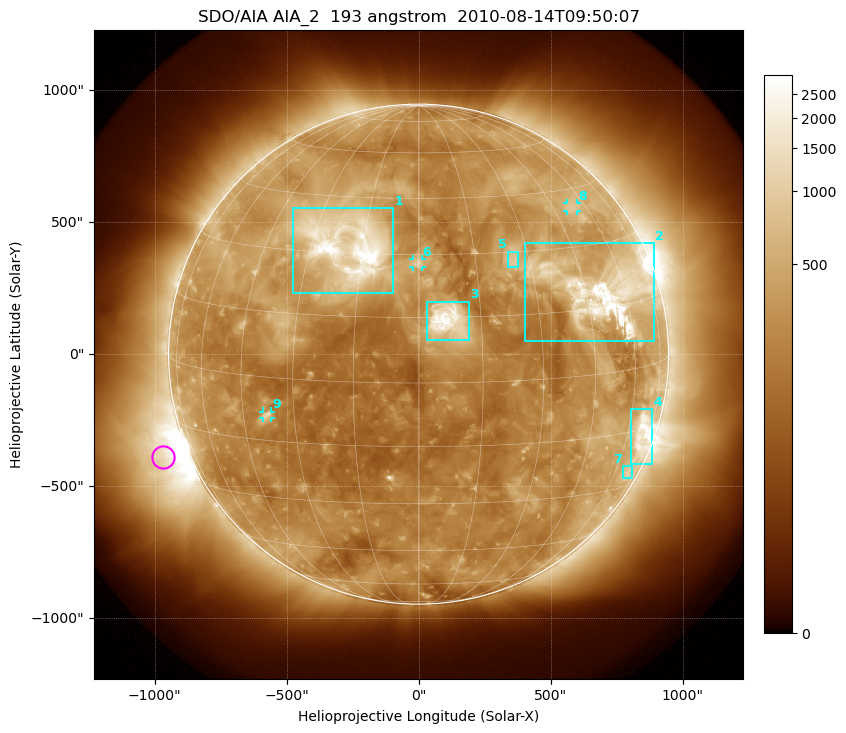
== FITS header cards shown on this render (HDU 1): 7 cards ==
TELESCOP= 'SDO/AIA'
INSTRUME= 'AIA_2'
WAVELNTH=                  193
WAVEUNIT= 'angstrom'
DATE-OBS= '2010-08-14T09:50:07.84'
CTYPE1  = 'HPLN-TAN'
CTYPE2  = 'HPLT-TAN'

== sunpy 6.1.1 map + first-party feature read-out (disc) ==
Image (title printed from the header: SDO/AIA AIA_2  193 angstrom  2010-08-14T09:50:07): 1024 x 1024 px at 2.4 arcsec/px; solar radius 947 arcsec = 395 px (full disc in frame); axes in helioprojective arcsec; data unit not stated in the header (colour bar unlabelled)
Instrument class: DISC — disc imager (sunpy class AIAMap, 193 A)
Bright regions (active regions / flare kernels): reference = the median radial profile (limb darkening/brightening removed); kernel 9 px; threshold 5 sigma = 524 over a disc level ~255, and >= 1.15x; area >= 12 px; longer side >= 9 px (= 22 arcsec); searched inside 0.97 R_sun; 9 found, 9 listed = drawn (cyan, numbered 1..; 3 of them under ~33 arcsec drawn as corner ticks so the feature stays visible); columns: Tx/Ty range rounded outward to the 5 arcsec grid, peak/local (2 s.f.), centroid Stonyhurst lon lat
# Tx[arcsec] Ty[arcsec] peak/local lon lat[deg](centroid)
1 -475..-95 230..555 17 -20 +32
2 400..890 50..420 18 +51 +19
3 30..195 50..200 15 +7 +14
4 805..885 -420..-205 7.1 +68 -16
5 335..380 325..390 4.4 +25 +28
6 -25..15 330..360 5.5 +0 +28
7 775..810 -470..-425 2.7 +68 -26
8 565..600 540..570 3.4 +53 +40
9 -590..-560 -245..-215 4.1 -38 -9
Off-limb structures (1.02-1.3 R_sun): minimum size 162 px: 2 found; the strongest spans PA ~85..135 deg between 1.02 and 1.3 R_sun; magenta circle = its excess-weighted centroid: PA ~110 deg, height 1.1 R_sun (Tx ~-970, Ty ~-390 arcsec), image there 6.4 x the reference